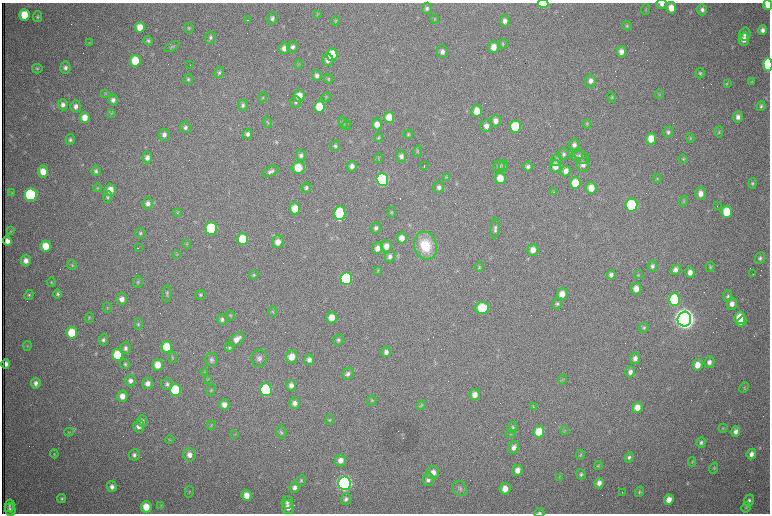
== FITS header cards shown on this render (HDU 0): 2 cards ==
NAXIS1  =                 1536 /fastest changing axis
NAXIS2  =                 1023 /next to fastest changing axis

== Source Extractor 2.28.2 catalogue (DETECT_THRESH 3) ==
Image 1536 x 1023 px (HDU 0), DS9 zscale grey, zoomed out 1/2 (1 PNG px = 2 x 2 image px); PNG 772 x 516 px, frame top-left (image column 1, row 1022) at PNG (2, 3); each listed source drawn as its Kron ellipse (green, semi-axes under 4 px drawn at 4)
Background 978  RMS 15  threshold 45.2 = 3 sigma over >= 5 px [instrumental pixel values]
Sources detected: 358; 72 cannot appear on this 1/2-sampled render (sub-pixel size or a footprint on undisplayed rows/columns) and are neither listed nor drawn; the other 286 listed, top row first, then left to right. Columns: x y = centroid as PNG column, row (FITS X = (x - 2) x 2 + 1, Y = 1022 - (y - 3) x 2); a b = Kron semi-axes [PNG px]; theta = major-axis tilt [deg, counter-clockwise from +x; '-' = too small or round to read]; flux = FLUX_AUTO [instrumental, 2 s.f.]
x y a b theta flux
543 4 5 3 - 1.1e+05
662 4 5 5 - 1.0e+04
768 5 5 4 - 2.5e+04
427 8 5 5 - 7.4e+03
671 8 6 5 - 3.5e+04
645 10 5 3 - 2.7e+03
702 10 6 5 - 9.8e+03
317 14 3 2 - 2.0e+03
24 15 6 5 - 6.8e+04
38 17 5 4 - 5.3e+03
272 18 6 5 - 7.9e+03
435 19 4 4 - 2.9e+03
247 20 2 1 - 1.0e+03
335 21 5 3 - 3.1e+03
505 21 5 4 - 1.2e+04
627 26 5 4 - 3.9e+03
140 27 5 5 - 3.3e+04
189 28 5 4 - 4.5e+03
763 30 5 4 - 1.2e+04
745 34 6 5 - 1.1e+04
210 37 6 5 - 6.9e+03
744 39 7 5 -89 2.3e+04
148 41 5 4 - 6.1e+03
90 43 4 3 - 2.5e+03
503 44 5 4 - 4.0e+03
172 47 8 4 28 4.7e+03
292 47 6 5 - 9.4e+03
493 47 6 5 - 3.0e+04
284 48 6 5 - 1.9e+04
442 52 6 5 - 1.4e+04
621 52 5 5 - 1.7e+04
332 55 6 5 - 1.2e+05
328 60 6 5 - 1.6e+04
135 61 6 5 - 9.1e+04
298 64 4 2 - 2.2e+03
768 64 6 4 -85 2.6e+05
190 65 2 1 - 9.8e+04
65 68 6 5 - 1.1e+04
37 69 5 4 - 5.3e+03
219 73 6 5 - 5.9e+03
700 73 5 4 - 4.9e+03
317 76 5 5 - 1.1e+04
188 79 5 5 - 4.7e+03
328 79 5 4 - 3.7e+03
591 81 6 5 - 1.4e+04
752 81 3 3 - 2.6e+03
727 83 4 4 - 2.8e+03
105 93 4 3 - 2.7e+03
659 94 4 3 - 2.4e+03
299 96 6 5 - 3.3e+04
326 97 4 4 - 3.0e+03
612 97 5 3 - 3.2e+03
263 98 5 4 - 3.8e+03
113 100 5 4 - 1.1e+04
296 102 6 5 - 6.6e+03
63 105 5 5 - 1.3e+04
243 105 5 5 - 7.2e+03
76 106 6 5 - 1.2e+04
761 106 5 4 - 5.9e+03
319 107 6 5 - 9.6e+04
477 111 6 5 - 4.3e+04
112 113 4 2 - 2.1e+03
85 117 5 5 - 3.1e+04
389 117 6 5 - 4.5e+04
738 117 5 4 - 1.3e+04
496 121 6 5 - 1.8e+04
268 122 6 3 -68 3.6e+03
343 123 6 3 -73 3.6e+03
377 124 6 5 - 2.4e+04
587 124 4 4 - 3.6e+03
346 125 5 3 - 3.1e+03
486 126 6 6 - 1.7e+04
185 127 6 5 - 9.1e+03
515 127 6 5 - 1.4e+05
668 132 5 5 - 7.2e+03
719 132 5 4 - 4.2e+03
248 134 5 4 - 1.0e+04
408 134 5 4 - 4.6e+03
164 135 6 5 - 1.2e+04
379 138 4 4 - 4.1e+03
690 138 5 4 - 3.3e+03
651 139 5 5 - 4.4e+04
70 140 5 4 - 7.2e+03
574 145 5 5 - 1.1e+04
335 146 5 5 - 6.1e+03
418 151 6 3 73 3.8e+03
564 154 6 5 - 7.5e+03
579 155 2 2 - 3.3e+03
301 156 5 5 - 8.5e+03
401 156 6 5 - 1.2e+04
580 157 9 6 -23 1.2e+04
147 158 5 5 - 1.2e+04
378 158 5 3 - 3.5e+03
683 159 5 3 - 3.2e+03
556 160 6 5 - 6.9e+03
583 165 7 6 - 1.7e+04
352 166 5 5 - 1.4e+04
424 166 2 1 - 2.7e+03
499 166 6 5 - 7.0e+03
503 166 6 4 80 5.6e+03
555 166 6 5 - 3.3e+04
528 167 5 4 - 9.1e+03
298 168 6 6 - 7.3e+04
96 171 5 4 - 7.0e+03
271 171 9 4 26 1.0e+04
566 171 5 4 - 1.9e+04
43 172 6 5 - 3.8e+04
446 177 4 3 - 2.4e+03
500 178 6 5 - 4.4e+04
382 179 6 6 - 4.9e+05
657 179 4 4 - 3.3e+03
575 183 6 5 - 8.6e+04
753 183 5 4 - 5.2e+03
439 187 6 5 - 1.0e+04
97 188 4 4 - 3.1e+03
306 188 5 4 - 6.7e+03
591 188 6 5 - 3.6e+04
110 190 6 5 - 3.4e+04
554 192 3 3 - 2.4e+03
11 193 4 3 - 2.5e+03
701 194 6 5 - 2.1e+04
31 195 6 6 - 3.8e+05
108 197 6 4 82 5.2e+03
684 201 5 4 - 4.2e+03
148 203 6 5 - 1.3e+04
631 205 6 6 - 2.7e+05
717 206 2 1 - 1.1e+03
295 208 6 5 - 4.9e+04
391 212 5 3 - 3.6e+03
727 212 6 5 - 8.7e+04
177 213 4 4 - 3.1e+03
340 213 7 5 89 2.9e+05
211 228 6 5 - 3.0e+05
376 228 5 5 - 9.4e+03
495 229 10 4 86 9.6e+03
11 231 4 3 - 2.9e+03
140 233 5 5 - 5.3e+03
402 238 5 5 - 2.5e+04
243 239 6 5 - 1.1e+05
7 241 5 4 - 1.8e+04
278 242 6 5 - 2.5e+04
187 244 4 3 - 3.1e+03
425 245 14 11 -75 1.2e+05
46 246 6 5 - 5.2e+04
386 246 6 5 - 2.3e+04
138 248 4 1 - 3.2e+03
377 248 6 5 - 2.0e+04
533 250 6 5 - 2.4e+04
177 254 4 2 - 2.0e+03
390 256 6 5 - 1.1e+04
760 258 6 4 67 6.7e+03
26 260 6 5 - 1.8e+04
72 265 5 4 - 4.1e+03
652 266 5 4 - 8.1e+03
479 267 4 4 - 3.8e+03
710 267 5 4 - 4.4e+03
378 270 4 3 - 2.6e+03
676 270 5 4 - 1.4e+04
690 272 5 4 - 1.6e+04
753 274 2 1 - 5.3e+03
254 275 5 4 - 4.2e+03
611 275 5 4 - 1.0e+04
638 275 4 4 - 3.3e+03
346 279 6 6 - 4.5e+05
51 282 4 4 - 3.3e+03
138 282 6 5 - 5.3e+03
636 289 6 5 - 3.0e+04
58 294 4 4 - 5.6e+03
167 294 9 4 88 6.2e+03
562 294 6 5 - 2.7e+04
29 295 5 4 - 4.4e+03
201 295 5 5 - 4.9e+03
727 296 6 4 82 6.0e+03
122 299 6 5 - 1.9e+04
675 300 6 5 - 2.8e+05
557 304 5 4 - 5.9e+03
732 304 6 5 - 1.7e+04
107 308 5 3 - 3.1e+03
482 308 7 6 - 1.2e+05
272 312 5 4 - 3.8e+03
230 316 5 4 - 3.6e+03
89 318 5 4 - 4.0e+03
332 318 5 5 - 3.9e+04
740 318 6 5 - 7.7e+04
222 319 5 4 - 7.6e+03
684 319 7 6 - 4.3e+06
742 321 5 4 - 5.1e+04
138 324 6 4 88 4.7e+03
644 327 5 4 - 4.8e+03
72 333 6 5 - 8.6e+04
237 339 9 5 40 2.4e+04
103 340 6 4 83 6.9e+03
338 340 5 5 - 6.2e+03
27 346 5 3 - 3.1e+03
167 347 6 5 - 9.6e+04
229 347 4 4 - 4.1e+03
126 348 6 5 - 9.7e+03
386 352 5 5 - 1.3e+04
117 355 6 5 - 9.8e+04
172 357 6 4 -78 4.4e+03
292 357 6 6 - 4.0e+04
259 358 8 7 - 1.4e+04
635 358 6 5 - 1.4e+04
212 360 7 6 - 8.0e+03
309 360 5 5 - 1.3e+04
709 362 6 5 - 1.3e+04
6 364 4 3 - 1.3e+04
125 364 5 5 - 5.2e+03
158 365 5 5 - 4.0e+04
697 365 6 5 - 3.2e+04
205 372 4 3 - 2.6e+03
630 372 5 5 - 1.2e+04
348 374 6 5 - 9.4e+03
563 379 5 3 - 2.8e+03
208 380 4 3 - 2.4e+03
130 381 5 5 - 1.4e+04
36 383 5 4 - 1.2e+04
147 383 6 5 - 1.9e+04
167 384 6 6 - 8.7e+03
291 385 5 5 - 1.5e+04
744 388 5 4 - 3.5e+03
175 390 6 5 - 2.0e+05
211 390 6 4 60 3.9e+03
266 390 6 5 - 3.7e+05
475 395 5 5 - 2.3e+04
122 396 5 5 - 2.6e+04
372 401 5 4 - 3.7e+03
294 403 6 5 - 1.4e+04
224 404 5 5 - 1.9e+04
421 405 5 3 - 3.6e+03
533 407 3 2 - 2.0e+03
637 407 5 5 - 3.1e+04
330 420 5 3 - 3.6e+03
142 421 6 5 - 9.2e+03
211 425 5 4 - 3.2e+03
139 426 6 5 - 1.4e+04
513 427 5 5 - 5.8e+03
723 428 4 4 - 3.4e+03
564 431 4 3 - 3.1e+03
736 431 5 4 - 1.4e+04
69 432 4 3 - 3.1e+03
281 432 6 5 - 5.9e+03
539 432 6 5 - 7.1e+04
235 434 3 2 - 1.8e+03
511 434 5 3 - 2.8e+03
170 440 5 4 - 3.6e+03
701 443 5 4 - 6.6e+03
514 447 6 5 - 1.6e+04
54 454 4 4 - 3.1e+03
751 454 5 4 - 1.5e+04
134 455 5 5 - 8.6e+03
189 455 6 6 - 2.0e+04
580 455 5 4 - 3.9e+03
629 457 5 4 - 6.7e+03
341 460 6 5 - 2.2e+04
692 462 4 3 - 2.6e+03
598 466 4 4 - 3.2e+03
714 468 5 3 - 3.9e+03
517 470 5 5 - 2.4e+04
433 472 7 6 - 2.6e+04
581 474 5 4 - 5.7e+03
559 477 3 2 - 2.0e+03
428 480 6 6 - 1.4e+04
301 481 5 4 - 5.1e+03
344 483 6 6 - 1.6e+06
599 483 5 4 - 1.8e+04
112 487 5 5 - 1.3e+04
294 487 5 5 - 1.2e+04
460 489 8 6 -55 1.0e+04
505 489 6 5 - 3.0e+04
189 492 6 2 78 2.9e+03
622 492 2 1 - 4.1e+03
639 492 5 4 - 4.5e+03
247 495 5 5 - 3.1e+04
62 499 4 4 - 5.0e+03
346 499 6 5 - 8.8e+03
669 500 5 4 - 2.8e+04
749 500 6 5 - 8.7e+03
287 502 6 5 - 8.6e+03
9 506 6 5 - 6.5e+03
161 506 4 3 - 2.5e+03
146 507 6 5 - 5.0e+04
288 507 7 6 - 2.3e+04
746 507 5 4 - 4.2e+03
10 510 6 5 - 1.1e+04
539 513 5 3 - 4.5e+03
At the frame edge (FLAGS 8, measured only in part): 5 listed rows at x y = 543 4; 662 4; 768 5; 768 64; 539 513
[72 sub-pixel or undisplayed-footprint detections neither listed nor drawn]